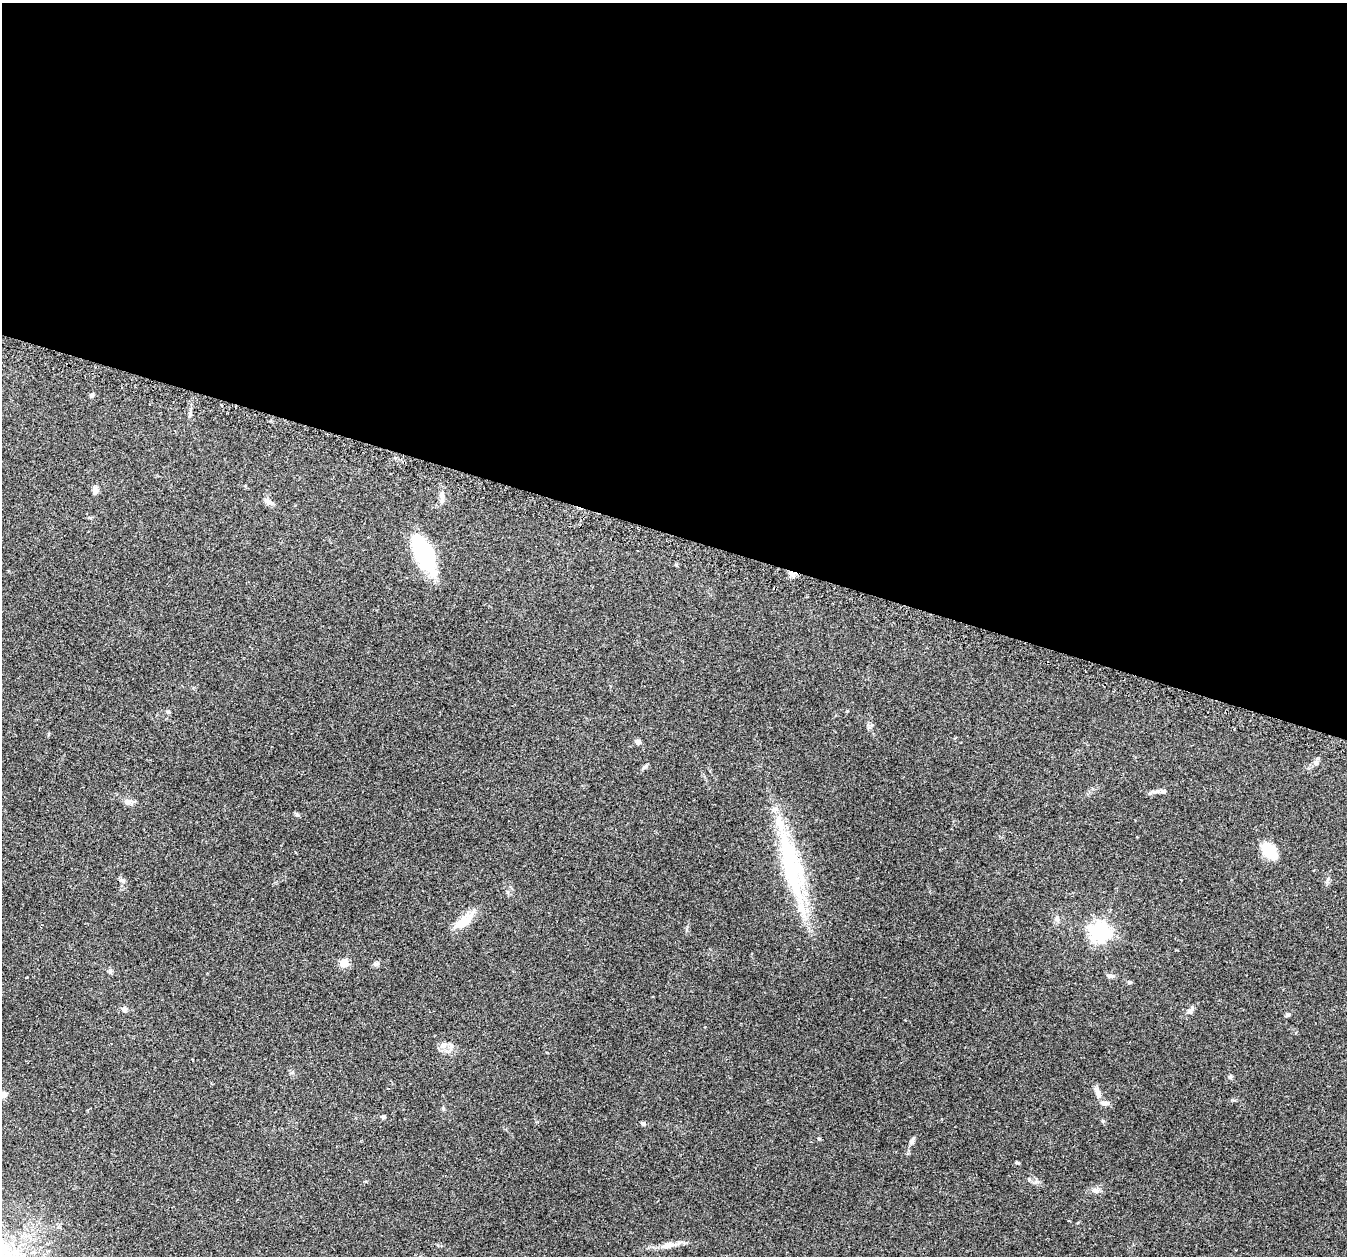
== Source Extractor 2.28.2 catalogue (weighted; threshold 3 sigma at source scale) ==
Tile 3 of 4 x 4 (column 3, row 1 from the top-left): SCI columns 2740-4084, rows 3920-5173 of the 5465 x 5498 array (HDU 1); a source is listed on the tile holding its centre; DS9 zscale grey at full resolution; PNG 1349 x 1258 px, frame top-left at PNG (2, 3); no overlay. Shown black and unused: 43% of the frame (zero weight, under 2 of 3 exposures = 4% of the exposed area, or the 3 px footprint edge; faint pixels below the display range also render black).
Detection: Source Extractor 2.28.2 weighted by HDU 2 'WHT'; one run over the whole footprint, this tile lists its part. Background 0.0748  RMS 0.0069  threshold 0.0311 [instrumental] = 3 sigma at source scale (4.5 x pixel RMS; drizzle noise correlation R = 1.50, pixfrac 1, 0.05/0.05 arcsec/px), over >= 5 px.
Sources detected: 36; all 36 listed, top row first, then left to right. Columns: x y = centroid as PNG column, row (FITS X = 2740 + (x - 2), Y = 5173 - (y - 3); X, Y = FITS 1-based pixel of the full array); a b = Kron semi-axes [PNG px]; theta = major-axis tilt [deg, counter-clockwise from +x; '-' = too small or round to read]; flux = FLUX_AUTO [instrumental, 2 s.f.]
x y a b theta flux
92 395 6 5 - 1.4
190 414 11 3 -86 1.5
95 490 9 6 -84 3
442 494 12 8 89 3.6
268 501 12 8 -33 3
423 552 39 16 -64 63
638 742 7 6 - 2
1316 763 8 6 -58 1.8
645 767 9 5 28 1.3
1163 791 8 5 1 1.8
127 802 9 7 -18 3.3
297 815 7 5 -28 1.3
1269 851 17 10 -49 22
792 869 92 21 -76 89
1057 919 8 7 - 2.2
463 921 27 14 36 11
1100 931 8 7 - 320
344 963 5 5 - 22
376 964 9 5 11 1.5
110 971 6 6 - 1.2
1112 976 9 6 -1 1.7
124 1009 7 7 - 2.2
1190 1011 13 6 39 2.7
1287 1015 6 5 - 1.2
443 1045 10 8 24 3.4
1230 1077 5 5 - 1.2
1097 1091 13 7 -60 3.3
2 1095 9 7 14 5.8
1105 1103 14 6 -5 3
383 1117 5 5 - 1.5
643 1123 5 5 - 1.3
819 1139 5 4 - 0.9
912 1140 11 5 63 2.1
1017 1162 6 3 -10 0.89
1095 1190 11 7 -8 3.1
668 1245 24 8 9 6.6
Isophote crosses this tile's border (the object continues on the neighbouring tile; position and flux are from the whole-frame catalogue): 1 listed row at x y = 2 1095
Unlisted compact peaks at least as high as the median listed source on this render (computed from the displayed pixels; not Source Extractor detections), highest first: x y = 1029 1179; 443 1108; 1328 879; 847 711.